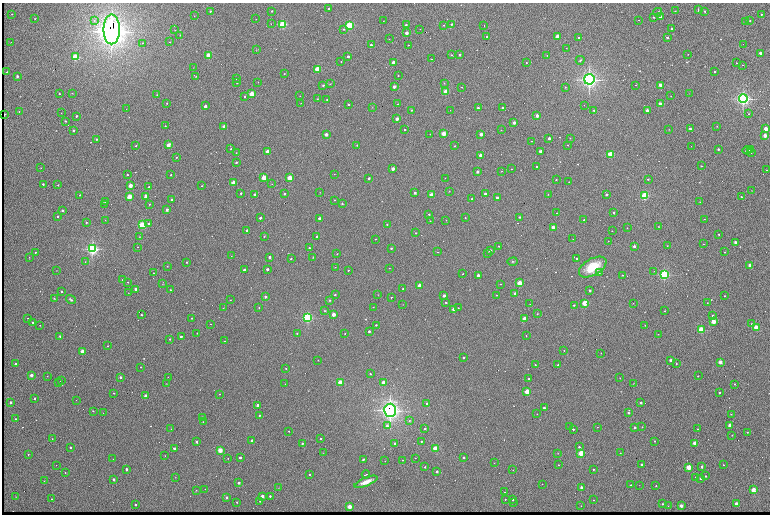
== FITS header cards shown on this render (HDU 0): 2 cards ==
NAXIS1  =                 1536 /fastest changing axis
NAXIS2  =                 1024 /next to fastest changing axis

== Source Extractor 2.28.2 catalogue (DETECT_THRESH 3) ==
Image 1536 x 1024 px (HDU 0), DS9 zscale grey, zoomed out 1/2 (1 PNG px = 2 x 2 image px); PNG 772 x 516 px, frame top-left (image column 1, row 1023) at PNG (2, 3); each listed source drawn as its Kron ellipse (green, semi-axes under 4 px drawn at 4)
Background 752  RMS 27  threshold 80.7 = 3 sigma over >= 5 px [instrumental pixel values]
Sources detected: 608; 123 cannot appear on this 1/2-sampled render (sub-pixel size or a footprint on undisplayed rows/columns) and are neither listed nor drawn; the other 485 listed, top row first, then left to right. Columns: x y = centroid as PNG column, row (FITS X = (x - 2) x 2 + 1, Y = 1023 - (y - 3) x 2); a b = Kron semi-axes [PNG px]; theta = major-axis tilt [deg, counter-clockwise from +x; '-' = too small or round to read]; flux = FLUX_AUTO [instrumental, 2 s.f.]
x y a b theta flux
329 9 2 2 - 1.1e+04
698 10 4 2 - 5.3e+03
210 11 3 2 - 4.6e+03
272 11 2 2 - 1.4e+04
675 11 2 2 - 1.8e+03
705 11 2 2 - 1.4e+04
658 12 4 2 - 5.8e+03
12 14 2 2 - 1.9e+03
761 14 2 2 - 1.1e+04
194 16 2 1 - 2.2e+03
660 16 2 2 - 4.6e+04
654 17 2 2 - 4.8e+03
35 19 2 2 - 4.8e+03
256 19 2 1 - 2.0e+03
639 20 2 1 - 2.2e+03
94 21 4 3 - 1.2e+04
383 21 2 1 - 2.6e+03
750 21 2 2 - 9.7e+03
745 22 2 2 - 2.0e+03
271 24 2 1 - 2.4e+03
283 24 3 3 - 6.9e+05
452 24 2 2 - 1.9e+04
349 25 3 3 - 6.9e+05
406 25 2 2 - 2.4e+04
444 25 2 2 - 5.4e+03
484 26 3 1 - 3.3e+03
112 29 15 8 -90 8.1e+06
344 29 2 2 - 1.1e+04
420 29 2 1 - 2.6e+03
672 29 2 2 - 2.1e+04
175 30 3 2 - 2.7e+03
407 33 2 2 - 1.2e+05
180 35 3 2 - 2.4e+03
487 36 2 2 - 4.5e+03
557 37 2 2 - 9.5e+04
579 37 2 2 - 1.0e+04
667 37 2 2 - 2.5e+04
389 39 2 1 - 2.2e+03
11 42 2 1 - 1.2e+03
170 42 2 2 - 3.0e+03
142 43 3 2 - 4.9e+03
743 44 2 1 - 2.0e+03
371 45 2 2 - 3.2e+04
408 45 2 2 - 5.5e+03
566 48 2 2 - 1.8e+03
257 50 4 1 - 2.4e+03
760 53 2 2 - 7.0e+04
688 54 2 2 - 1.9e+03
208 55 2 2 - 3.5e+05
452 55 2 2 - 9.1e+03
460 55 2 2 - 2.9e+04
547 55 2 1 - 4.0e+03
75 57 2 2 - 5.6e+05
348 57 2 2 - 2.6e+04
431 59 2 1 - 4.4e+03
580 60 4 3 - 7.0e+03
341 61 2 1 - 2.7e+03
393 62 2 2 - 1.4e+05
526 63 2 1 - 4.4e+03
737 63 2 1 - 5.9e+03
742 65 2 1 - 4.0e+03
193 68 2 1 - 1.3e+03
317 69 2 2 - 4.1e+05
6 72 2 1 - 8.0e+03
715 72 2 2 - 1.3e+04
284 74 2 1 - 2.9e+03
398 75 2 2 - 6.5e+03
17 76 2 2 - 2.8e+04
196 77 2 2 - 3.0e+03
236 79 2 2 - 3.1e+03
589 79 5 5 - 2.2e+06
237 82 2 2 - 1.3e+04
258 82 2 2 - 1.9e+03
444 83 2 2 - 4.8e+03
330 84 4 2 - 2.6e+03
323 85 3 3 - 7.4e+03
636 85 2 2 - 2.8e+03
660 85 2 2 - 1.4e+05
394 87 2 2 - 8.2e+04
462 87 2 2 - 4.0e+03
565 87 2 2 - 3.3e+03
446 92 2 2 - 3.9e+05
72 93 2 2 - 1.9e+03
689 93 2 1 - 1.2e+03
59 94 2 2 - 5.1e+03
252 94 2 2 - 3.2e+05
157 95 2 2 - 5.2e+03
245 96 2 2 - 9.1e+03
300 96 2 1 - 1.6e+03
671 96 2 1 - 2.5e+03
317 99 2 1 - 3.6e+03
327 99 2 2 - 7.8e+03
743 99 4 4 - 1.5e+06
167 103 2 2 - 5.7e+03
301 103 2 1 - 2.3e+03
349 104 2 2 - 1.2e+04
398 104 2 1 - 2.3e+03
660 104 2 2 - 1.6e+05
584 105 2 1 - 1.2e+03
205 106 2 2 - 6.9e+04
372 107 3 2 - 2.3e+03
478 108 2 2 - 4.2e+04
503 108 2 2 - 2.0e+04
126 109 2 1 - 2.3e+03
412 110 2 2 - 1.1e+04
450 110 2 1 - 5.5e+03
594 110 2 2 - 1.7e+04
647 110 2 2 - 9.4e+04
19 111 2 2 - 6.0e+03
61 113 2 2 - 1.5e+03
749 114 2 2 - 5.3e+03
4 115 2 2 - 6.0e+04
76 116 2 2 - 2.0e+04
537 116 2 2 - 1.2e+05
397 119 2 2 - 1.0e+05
65 121 2 2 - 8.8e+03
514 123 2 2 - 8.3e+04
165 126 2 2 - 9.2e+03
224 126 2 2 - 9.8e+04
717 126 2 2 - 4.3e+03
669 129 3 2 - 1.8e+03
690 129 2 2 - 2.5e+04
766 129 2 2 - 2.3e+05
73 130 2 2 - 2.5e+04
404 130 2 2 - 5.6e+03
501 130 2 1 - 3.9e+03
430 134 2 2 - 2.8e+03
443 134 2 2 - 2.8e+05
481 134 2 2 - 9.6e+04
326 135 2 2 - 1.1e+05
765 135 2 2 - 1.7e+05
549 138 2 2 - 6.0e+04
570 138 2 1 - 2.3e+03
97 139 2 2 - 8.6e+03
531 141 2 1 - 2.2e+03
169 145 2 2 - 2.1e+05
357 145 3 2 - 2.5e+03
568 145 2 2 - 2.6e+03
136 146 2 2 - 1.1e+04
455 146 2 2 - 1.1e+04
691 146 2 1 - 2.9e+03
231 149 2 2 - 4.4e+03
718 149 2 2 - 2.5e+04
747 150 4 1 - 9.7e+03
751 150 2 1 - 1.0e+04
267 151 2 2 - 1.0e+05
540 151 2 2 - 7.2e+04
751 152 2 2 - 1.4e+04
236 153 2 1 - 2.6e+03
610 154 2 2 - 5.0e+05
481 155 2 2 - 1.4e+05
176 157 2 2 - 5.9e+03
236 162 2 2 - 1.9e+04
701 166 2 2 - 5.2e+03
537 167 2 2 - 1.2e+04
41 168 2 2 - 5.5e+03
393 169 2 2 - 1.1e+05
512 169 2 1 - 3.2e+03
767 170 2 1 - 3.0e+03
501 171 2 2 - 1.9e+03
478 172 2 2 - 5.5e+04
334 174 2 2 - 1.7e+03
127 175 2 2 - 8.1e+03
171 175 2 2 - 7.5e+03
264 178 2 2 - 3.5e+05
290 178 2 2 - 3.0e+05
369 178 2 2 - 2.4e+04
445 178 2 1 - 1.2e+03
648 179 2 2 - 8.4e+03
556 180 2 2 - 5.3e+03
569 182 2 1 - 3.0e+03
234 183 2 2 - 2.2e+05
43 184 2 2 - 2.0e+04
272 184 2 2 - 1.5e+03
58 185 2 2 - 9.3e+03
130 186 2 2 - 2.4e+05
202 186 2 2 - 3.5e+03
149 187 2 2 - 6.5e+03
751 190 2 2 - 1.5e+03
449 191 2 2 - 2.2e+03
320 192 2 2 - 1.6e+03
241 193 2 2 - 1.3e+04
415 193 2 2 - 4.0e+04
254 194 2 2 - 3.4e+04
285 194 2 2 - 2.2e+04
485 194 2 2 - 4.9e+04
548 194 2 2 - 3.9e+03
80 195 2 2 - 1.1e+04
432 195 2 2 - 1.2e+05
606 195 2 2 - 2.3e+04
146 196 2 2 - 1.6e+05
645 196 3 3 - 7.2e+05
129 197 2 2 - 3.4e+05
741 197 2 2 - 8.1e+03
497 198 2 2 - 2.9e+04
472 199 2 2 - 1.4e+04
172 200 2 2 - 6.5e+04
335 200 2 1 - 2.4e+03
105 202 2 2 - 1.3e+04
700 202 2 2 - 2.5e+03
104 204 2 2 - 2.1e+03
149 204 2 2 - 5.0e+03
342 204 2 2 - 1.0e+04
167 210 2 2 - 4.6e+04
62 211 2 2 - 3.3e+04
614 212 2 2 - 2.4e+04
556 213 2 2 - 3.8e+03
429 214 2 2 - 1.0e+04
58 216 2 2 - 1.4e+04
519 217 2 2 - 1.3e+04
260 218 2 2 - 3.1e+04
465 218 2 2 - 6.0e+03
320 219 2 2 - 7.4e+04
704 219 2 2 - 2.3e+03
105 220 2 2 - 1.6e+03
446 220 2 2 - 2.2e+03
584 220 2 2 - 1.1e+04
430 221 2 2 - 3.0e+03
86 222 2 1 - 3.1e+03
149 223 2 2 - 1.0e+04
387 224 2 2 - 7.0e+03
142 225 3 2 - 6.4e+05
658 227 2 2 - 2.5e+03
553 228 2 2 - 1.6e+05
627 228 2 2 - 4.9e+03
247 230 2 2 - 1.6e+04
612 231 2 2 - 3.3e+03
416 233 2 2 - 2.8e+03
719 234 2 2 - 1.5e+04
264 236 2 2 - 3.1e+03
317 236 2 2 - 1.4e+04
139 237 2 2 - 1.9e+03
375 239 2 1 - 2.4e+03
573 239 2 2 - 1.8e+03
608 241 2 1 - 2.9e+03
735 242 2 2 - 4.8e+04
703 244 2 1 - 5.2e+03
499 246 2 2 - 8.3e+03
634 246 2 2 - 4.1e+04
667 246 2 2 - 4.6e+03
138 247 2 1 - 7.4e+03
309 248 2 2 - 9.2e+03
391 248 2 2 - 9.3e+03
92 249 4 3 - 1.3e+06
490 251 2 2 - 6.0e+04
35 252 2 2 - 8.8e+03
437 252 2 2 - 2.3e+03
725 252 2 2 - 5.3e+03
488 253 2 2 - 1.6e+04
337 254 2 2 - 2.9e+03
231 256 2 2 - 1.7e+03
29 257 2 2 - 2.1e+03
269 257 2 2 - 3.4e+04
313 257 3 2 - 3.2e+03
577 258 2 2 - 5.6e+03
291 259 2 2 - 9.3e+03
85 262 2 2 - 3.7e+03
187 262 2 2 - 9.2e+03
513 262 5 3 - 6.2e+03
750 265 2 2 - 2.5e+05
167 266 2 2 - 3.3e+03
335 267 2 1 - 2.7e+03
593 267 15 8 30 1.5e+05
389 268 2 1 - 2.2e+03
267 269 2 2 - 3.3e+04
57 270 2 2 - 1.7e+03
244 270 2 2 - 4.4e+04
348 270 2 2 - 6.2e+03
654 271 2 1 - 1.2e+03
153 273 2 2 - 3.3e+03
599 273 2 2 - 9.0e+03
463 274 2 2 - 3.9e+03
478 275 2 2 - 6.9e+04
622 275 2 2 - 4.4e+03
664 275 3 3 - 8.8e+05
123 280 2 2 - 1.8e+04
128 282 2 1 - 2.3e+03
520 283 2 2 - 3.4e+05
163 284 2 2 - 1.6e+03
501 284 2 1 - 1.9e+03
420 286 2 2 - 2.5e+05
136 289 2 2 - 8.2e+04
403 289 2 1 - 3.6e+03
170 290 2 2 - 3.6e+03
61 291 2 2 - 9.2e+03
590 291 2 2 - 3.9e+04
128 293 2 2 - 2.0e+03
515 293 2 2 - 3.7e+04
335 295 2 2 - 1.3e+04
378 295 2 2 - 1.7e+03
496 295 2 2 - 3.4e+03
444 296 2 2 - 5.2e+04
725 296 2 2 - 5.8e+03
265 297 2 2 - 3.4e+04
391 297 2 2 - 4.7e+03
54 298 4 2 - 3.8e+03
71 300 5 3 - 1.1e+04
230 300 2 2 - 4.8e+03
329 300 4 3 - 5.6e+03
446 302 2 2 - 8.9e+03
585 303 2 2 - 5.0e+05
633 303 2 1 - 1.5e+03
707 303 2 2 - 6.7e+03
403 304 2 1 - 1.4e+03
530 304 2 1 - 1.6e+03
574 305 2 2 - 1.2e+04
373 307 2 1 - 3.0e+03
223 308 2 1 - 1.8e+03
259 308 2 2 - 4.5e+03
458 308 2 1 - 3.3e+03
454 309 2 2 - 1.1e+05
325 311 3 2 - 3.9e+03
665 311 2 2 - 3.7e+03
333 314 2 2 - 1.6e+05
537 314 2 1 - 2.8e+03
141 315 2 2 - 7.6e+03
713 316 2 2 - 2.4e+04
28 318 2 2 - 4.8e+03
192 318 2 2 - 5.1e+03
307 318 3 3 - 9.1e+05
524 318 2 2 - 1.4e+05
713 321 2 2 - 3.2e+05
33 322 2 2 - 7.2e+03
211 324 2 1 - 2.9e+03
751 324 3 3 - 4.7e+03
40 325 2 2 - 3.3e+03
376 325 2 2 - 1.0e+04
645 325 2 1 - 2.9e+03
756 327 2 2 - 3.2e+05
701 330 2 2 - 4.9e+05
369 331 2 2 - 2.5e+04
197 333 2 2 - 4.2e+03
297 333 2 2 - 5.9e+03
345 333 2 2 - 3.5e+03
658 334 2 2 - 1.9e+03
60 336 3 3 - 7.3e+03
526 336 2 2 - 2.6e+03
181 337 2 2 - 2.7e+04
170 339 2 2 - 1.1e+04
224 341 2 1 - 2.2e+03
107 346 2 2 - 3.9e+03
564 350 2 2 - 3.6e+03
82 351 2 2 - 1.6e+05
601 353 2 2 - 3.6e+03
463 358 2 2 - 1.0e+04
318 360 2 2 - 3.5e+03
670 360 2 2 - 4.4e+04
720 362 2 2 - 1.6e+05
15 364 2 2 - 2.0e+04
676 364 2 2 - 6.3e+03
535 365 2 2 - 6.2e+03
558 365 2 2 - 8.1e+03
141 367 2 2 - 7.9e+03
286 368 2 2 - 5.5e+03
370 374 2 2 - 8.6e+03
31 375 2 2 - 8.5e+04
47 376 2 2 - 2.2e+03
698 376 2 2 - 1.1e+04
120 377 2 2 - 2.5e+04
168 377 2 1 - 4.5e+03
620 378 2 1 - 2.6e+03
529 379 2 2 - 1.2e+04
62 380 2 1 - 7.9e+03
340 382 2 2 - 3.4e+05
384 382 2 2 - 1.4e+05
58 383 2 1 - 2.9e+03
633 383 4 1 - 2.1e+03
166 384 2 1 - 1.5e+03
285 384 2 2 - 2.2e+03
735 384 2 2 - 1.3e+04
527 392 2 2 - 3.8e+05
719 392 2 2 - 1.8e+04
114 393 2 2 - 1.1e+04
219 394 2 2 - 4.0e+03
145 396 2 2 - 9.5e+04
34 398 2 2 - 2.6e+04
76 400 2 1 - 1.4e+03
11 402 2 2 - 4.2e+04
641 403 2 2 - 3.8e+04
427 404 2 2 - 3.7e+04
258 405 2 2 - 6.3e+04
544 408 2 2 - 2.7e+04
390 410 6 6 - 3.0e+06
93 411 2 2 - 7.2e+03
103 413 2 1 - 1.7e+03
628 413 2 2 - 1.8e+04
537 414 2 1 - 2.1e+03
731 414 2 2 - 5.1e+03
259 415 2 2 - 8.7e+03
202 417 2 2 - 4.2e+03
16 419 2 2 - 8.0e+03
410 420 4 3 - 5.0e+03
203 422 2 2 - 5.3e+03
730 425 2 2 - 1.8e+05
387 426 4 3 - 2.2e+04
570 427 2 2 - 1.4e+04
597 427 2 1 - 2.0e+03
635 427 2 2 - 3.5e+04
642 427 2 1 - 1.5e+03
171 429 2 1 - 2.9e+03
425 429 2 2 - 1.7e+04
573 429 2 2 - 7.6e+03
698 429 2 1 - 2.5e+03
289 431 2 2 - 3.7e+03
747 432 3 3 - 3.7e+03
732 435 2 2 - 3.1e+03
52 439 2 2 - 3.9e+03
321 439 2 2 - 8.4e+03
252 440 3 2 - 7.9e+03
421 441 2 2 - 7.6e+03
655 441 2 2 - 1.1e+04
197 442 2 2 - 4.6e+04
302 443 2 2 - 7.2e+03
395 443 2 2 - 1.3e+04
695 443 2 2 - 1.8e+05
70 447 2 2 - 1.5e+04
579 447 2 2 - 1.3e+04
174 448 2 2 - 3.4e+04
435 448 2 2 - 3.5e+05
220 450 2 2 - 3.0e+05
323 453 3 2 - 1.9e+03
558 453 3 2 - 2.7e+03
581 453 2 2 - 4.4e+05
620 453 2 1 - 1.9e+03
28 454 2 2 - 9.1e+03
165 456 2 2 - 2.2e+03
228 458 2 2 - 3.3e+03
240 458 2 2 - 3.1e+04
415 458 2 1 - 1.9e+03
463 458 2 2 - 2.2e+04
113 459 2 2 - 1.8e+03
363 460 3 2 - 7.3e+03
402 460 2 2 - 2.4e+03
385 461 2 1 - 1.2e+03
494 463 2 1 - 1.7e+03
56 465 2 2 - 2.2e+03
558 465 2 2 - 5.6e+03
642 465 2 2 - 5.3e+04
723 465 2 2 - 4.1e+03
702 466 2 2 - 2.0e+04
425 467 2 2 - 1.4e+04
689 467 2 2 - 4.0e+05
126 469 2 2 - 5.2e+04
593 469 2 2 - 6.7e+03
513 470 2 1 - 2.0e+03
437 471 2 2 - 3.8e+04
65 473 2 2 - 8.1e+03
310 474 2 2 - 7.6e+03
366 474 4 1 - 1.2e+04
706 476 2 2 - 1.4e+04
175 477 2 1 - 1.8e+03
696 477 2 2 - 8.4e+03
700 478 2 2 - 1.9e+04
114 479 2 2 - 5.3e+04
44 481 2 2 - 4.2e+03
366 482 12 4 22 4.9e+04
239 483 2 2 - 3.6e+04
542 484 2 1 - 1.1e+03
631 485 2 1 - 2.5e+03
639 485 2 1 - 1.3e+03
656 486 2 2 - 6.7e+03
279 488 2 1 - 1.4e+03
582 488 3 3 - 2.3e+04
205 489 2 2 - 3.0e+03
196 490 3 2 - 2.5e+03
754 490 2 2 - 3.6e+05
505 492 2 1 - 5.8e+03
262 496 2 2 - 8.1e+04
270 496 2 2 - 1.4e+04
16 497 2 1 - 1.8e+03
227 497 2 2 - 2.8e+04
51 499 2 1 - 2.0e+03
505 499 2 2 - 5.9e+03
513 500 2 2 - 1.3e+04
594 500 2 1 - 2.9e+03
260 501 2 2 - 4.9e+03
237 502 2 2 - 6.2e+03
513 503 2 2 - 4.8e+03
736 503 2 2 - 7.6e+04
663 504 2 2 - 1.4e+04
135 505 2 2 - 1.4e+04
581 506 2 2 - 3.1e+03
668 506 2 2 - 1.9e+03
681 506 2 2 - 9.7e+04
349 507 2 2 - 2.5e+05
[123 sub-pixel or undisplayed-footprint detections neither listed nor drawn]